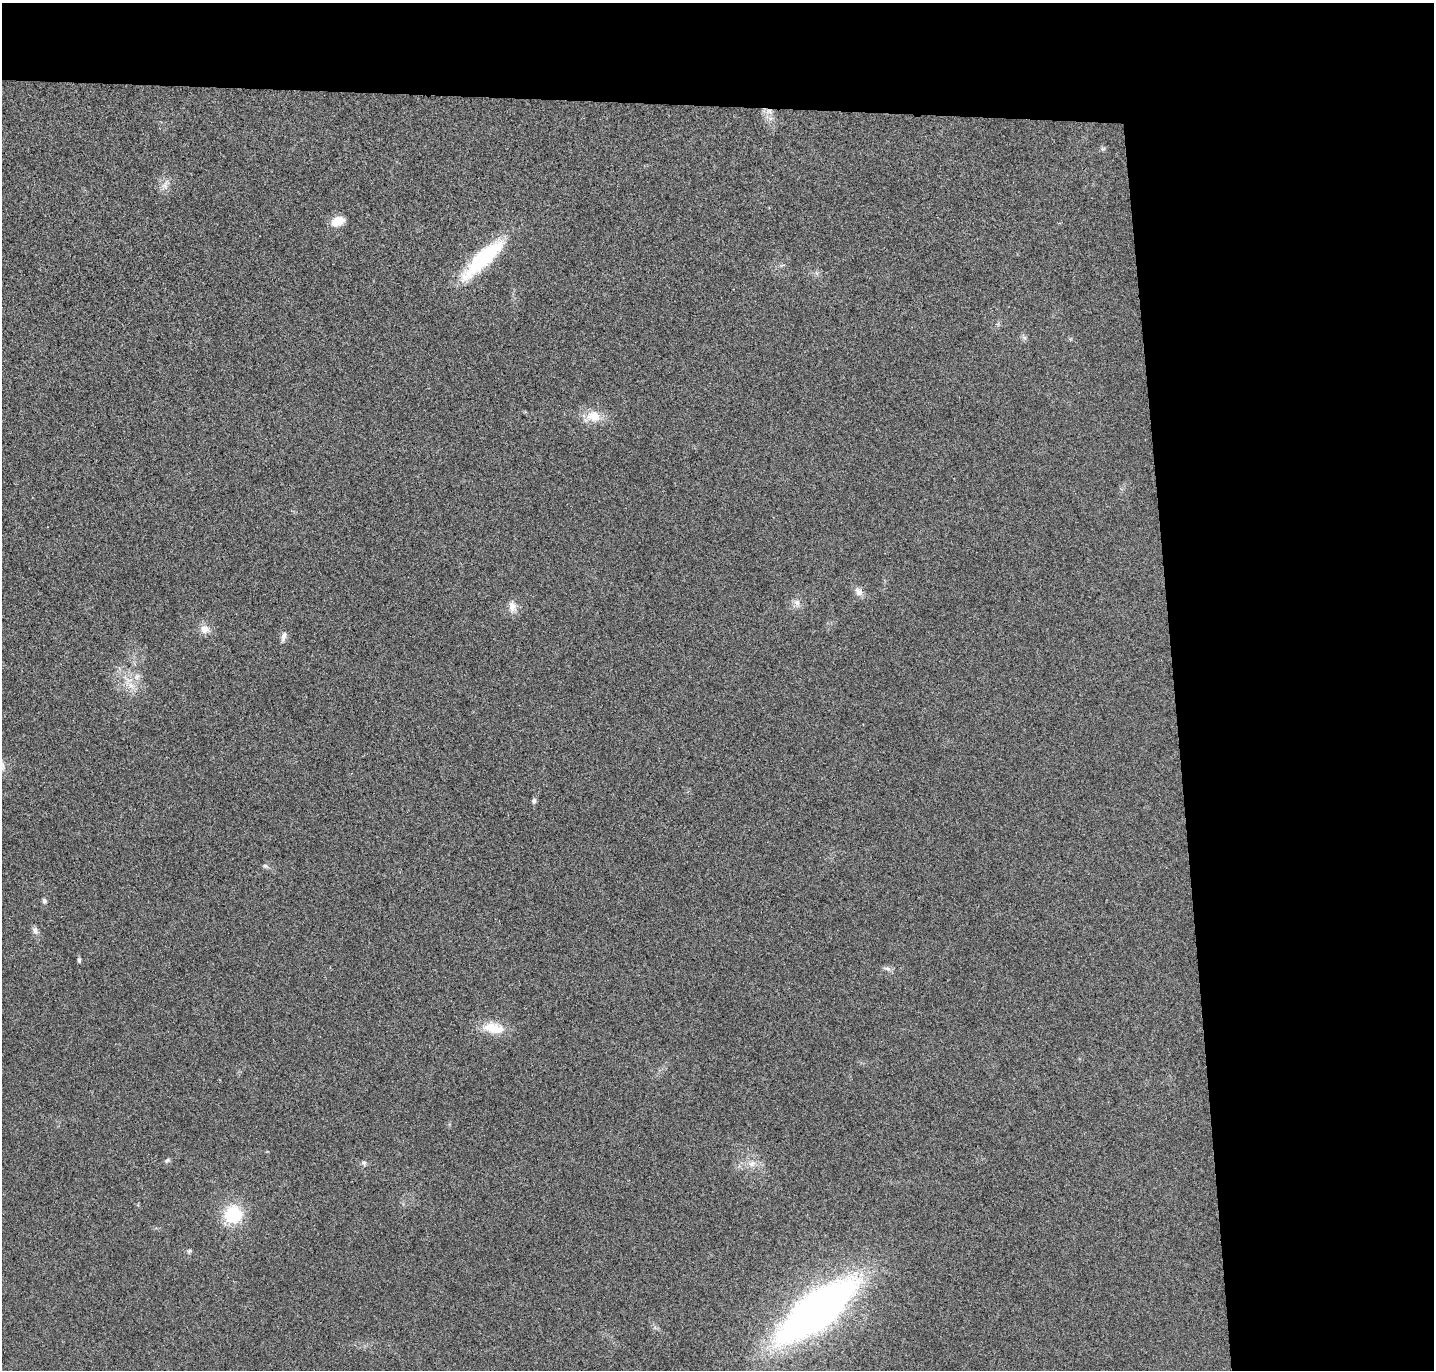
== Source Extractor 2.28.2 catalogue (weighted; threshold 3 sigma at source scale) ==
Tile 3 of 3 x 3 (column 3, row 1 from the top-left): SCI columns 2919-4350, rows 2852-4219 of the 4408 x 4332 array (HDU 1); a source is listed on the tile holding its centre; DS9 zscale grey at full resolution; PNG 1436 x 1372 px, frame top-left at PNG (2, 3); no overlay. Shown black and unused: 24% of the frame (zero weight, under 3 of 4 exposures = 6% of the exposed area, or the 3 px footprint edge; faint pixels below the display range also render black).
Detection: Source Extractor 2.28.2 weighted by HDU 2 'WHT'; one run over the whole footprint, this tile lists its part. Background 0.0232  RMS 0.0063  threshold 0.0283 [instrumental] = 3 sigma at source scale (4.5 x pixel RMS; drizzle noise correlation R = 1.50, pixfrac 1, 0.05/0.05 arcsec/px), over >= 5 px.
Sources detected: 29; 1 inside a brighter object's white glare — not listed; the other 28 listed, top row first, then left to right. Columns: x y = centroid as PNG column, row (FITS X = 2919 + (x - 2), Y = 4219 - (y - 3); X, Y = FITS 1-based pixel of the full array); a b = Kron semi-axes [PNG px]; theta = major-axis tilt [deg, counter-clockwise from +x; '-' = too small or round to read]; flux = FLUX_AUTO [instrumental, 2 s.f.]
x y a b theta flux
769 111 11 7 -22 3.7
1103 149 7 5 43 1.1
165 185 17 9 70 4.7
338 221 14 10 19 9.8
480 259 69 17 50 46
782 265 7 4 19 1
1024 338 8 4 -45 1.4
593 416 24 16 10 11
859 592 13 9 -53 4
797 603 11 8 -83 3.5
512 607 16 10 -82 5.3
205 629 12 9 -19 5.7
283 637 14 6 74 2.7
137 676 10 8 38 3.6
131 686 14 7 -37 5.5
534 801 6 6 - 1.5
265 866 9 5 -10 1.5
44 901 7 6 - 1.6
35 930 10 7 -68 2.6
79 960 6 4 -81 1.3
887 969 10 5 -18 2
493 1028 28 14 -9 15
167 1160 9 5 32 1.2
364 1163 7 7 - 1.5
752 1164 11 9 17 4.8
233 1214 21 19 30 29
189 1251 6 5 - 1.1
816 1310 70 26 38 450
Overlapping masked pixels (flux is a lower limit): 1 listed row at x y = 769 111